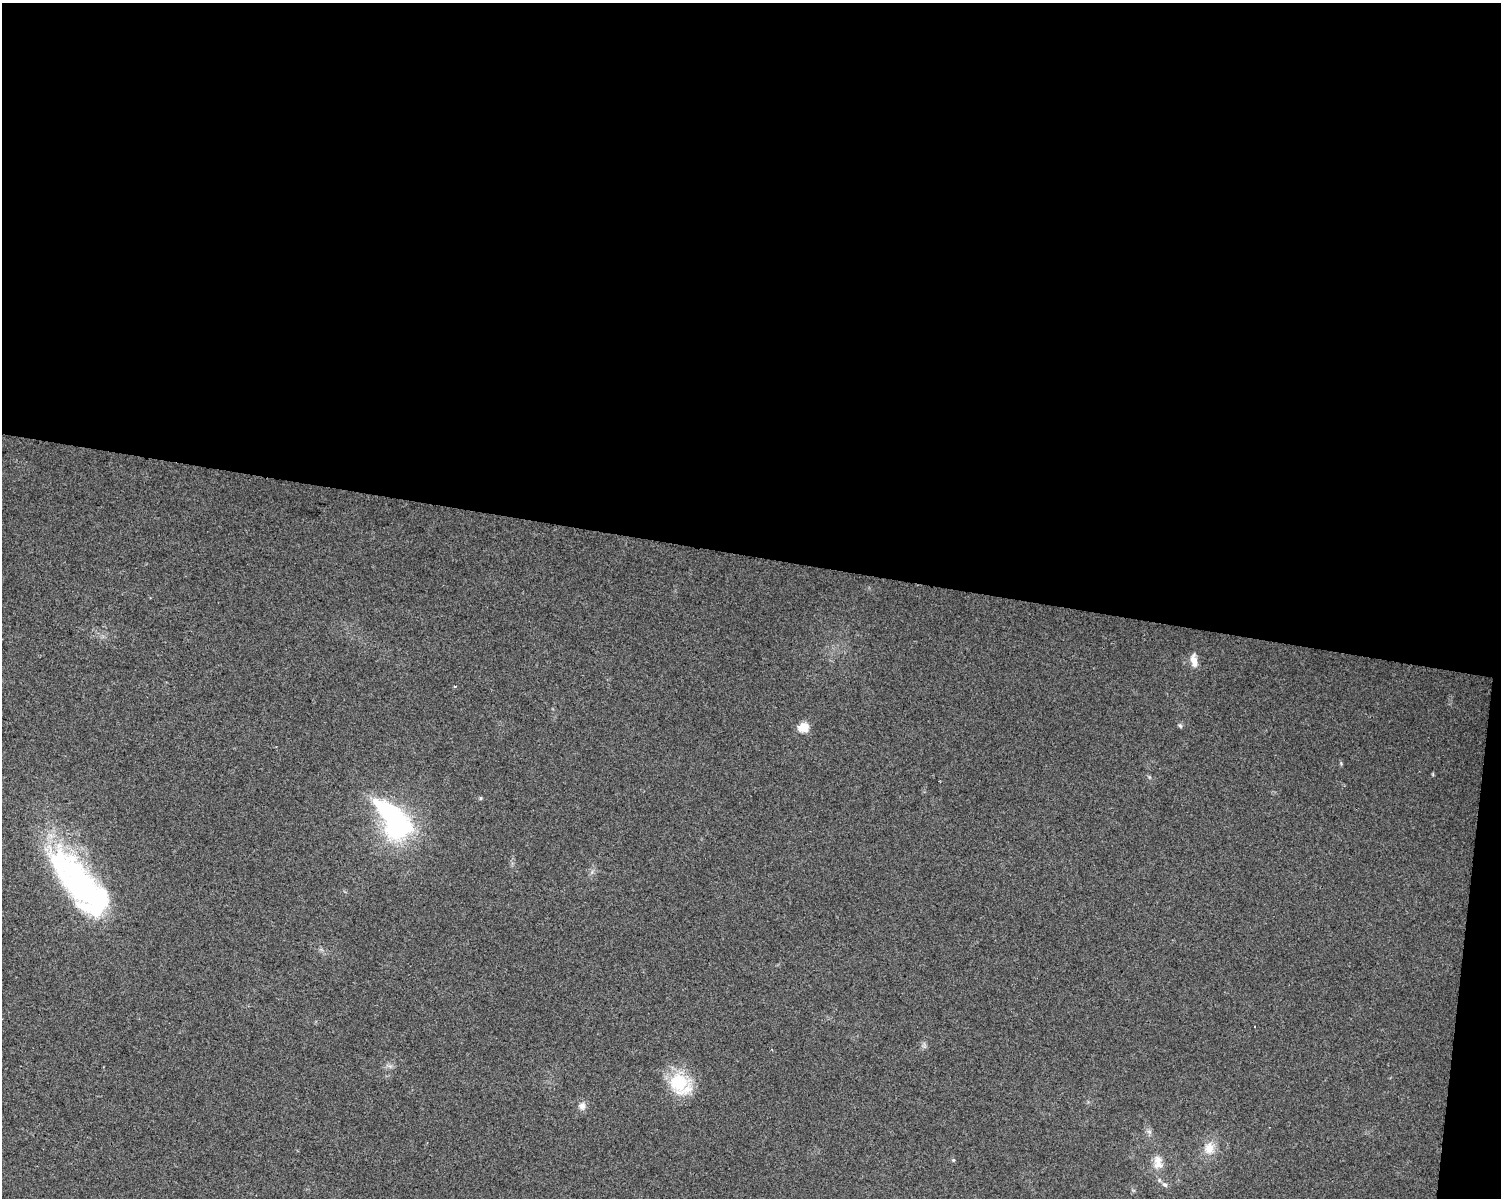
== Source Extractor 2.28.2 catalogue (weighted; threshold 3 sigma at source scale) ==
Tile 3 of 3 x 4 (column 3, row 1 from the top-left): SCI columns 3281-4779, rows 3588-4783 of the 5002 x 4788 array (HDU 1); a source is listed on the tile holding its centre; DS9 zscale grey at full resolution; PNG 1503 x 1200 px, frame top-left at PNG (2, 3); no overlay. Shown black and unused: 47% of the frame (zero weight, under 2 of 3 exposures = <1% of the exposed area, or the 3 px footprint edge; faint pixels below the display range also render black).
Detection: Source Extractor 2.28.2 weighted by HDU 2 'WHT'; one run over the whole footprint, this tile lists its part. Background 0.0647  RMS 0.0074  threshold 0.0335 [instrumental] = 3 sigma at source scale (4.5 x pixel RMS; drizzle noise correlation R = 1.50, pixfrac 1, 0.0396/0.0396 arcsec/px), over >= 5 px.
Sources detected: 16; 1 inside a brighter object's white glare — not listed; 1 inside a brighter listed object's ellipse — not listed separately; the other 14 listed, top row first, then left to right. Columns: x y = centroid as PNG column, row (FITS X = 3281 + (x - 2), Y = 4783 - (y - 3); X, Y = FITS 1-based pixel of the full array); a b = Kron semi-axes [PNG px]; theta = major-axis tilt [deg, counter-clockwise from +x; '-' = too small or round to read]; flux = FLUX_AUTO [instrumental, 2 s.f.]
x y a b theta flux
1194 661 17 8 -81 6.7
455 687 3 3 - 0.89
1180 726 8 5 -62 1.3
804 727 6 5 - 37
480 798 5 4 - 1.2
397 828 28 21 5 84
77 881 90 35 -54 170
678 1082 30 26 18 33
582 1106 10 9 - 4.1
1149 1132 7 4 -1 1.6
1209 1148 18 15 81 11
953 1160 5 4 - 0.86
1158 1164 14 12 11 8.1
1165 1185 9 6 -41 2.4